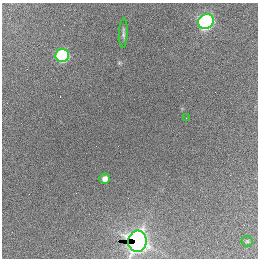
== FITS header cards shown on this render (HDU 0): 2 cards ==
NAXIS1  =                  256 / length of data axis 1
NAXIS2  =                  256 / length of data axis 2

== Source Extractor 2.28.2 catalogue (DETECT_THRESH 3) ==
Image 256 x 256 px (HDU 0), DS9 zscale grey, 1 PNG px = 1 image px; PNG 260 x 260 px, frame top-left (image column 1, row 256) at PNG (2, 3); each listed source drawn as its Kron ellipse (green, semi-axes under 4 px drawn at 4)
Background 2330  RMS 61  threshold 184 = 3 sigma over >= 5 px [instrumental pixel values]
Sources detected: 7; all 7 listed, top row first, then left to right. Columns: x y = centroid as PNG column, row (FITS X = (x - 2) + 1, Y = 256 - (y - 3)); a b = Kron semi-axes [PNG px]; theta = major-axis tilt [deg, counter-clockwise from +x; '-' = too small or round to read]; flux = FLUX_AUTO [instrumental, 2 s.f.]
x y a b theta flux
206 22 8 7 - 1.6e+06
123 33 15 4 88 1.2e+04
62 55 7 6 - 7.8e+05
186 118 2 2 - 1.3e+04
105 179 5 5 - 2.5e+04
137 241 11 9 82 2.8e+06
247 241 6 5 - 5.7e+03